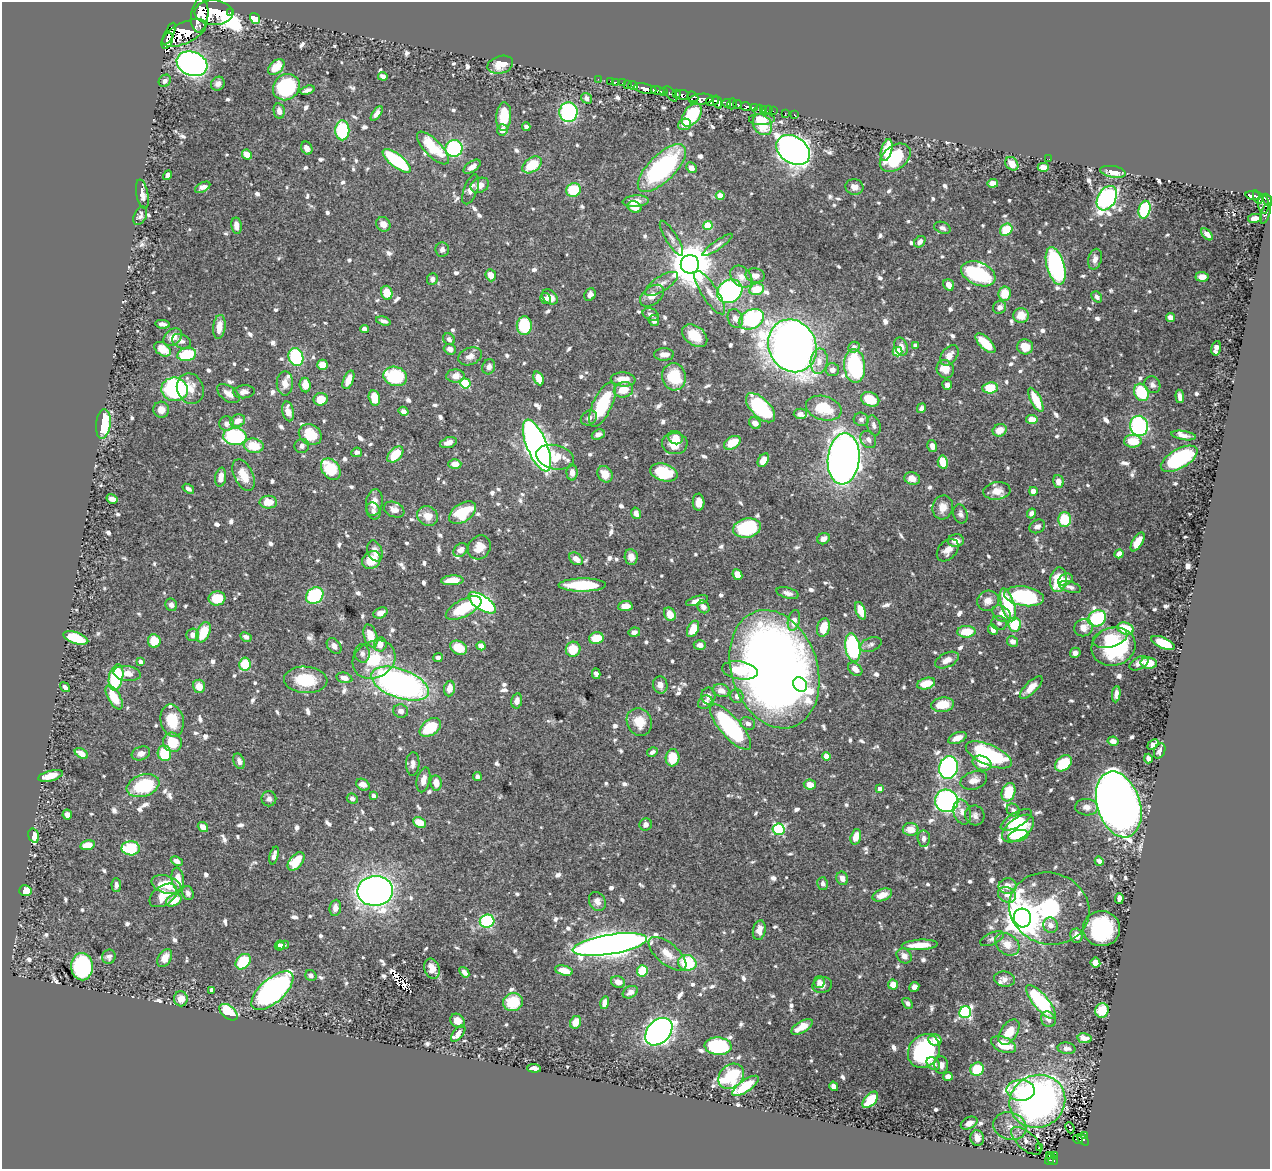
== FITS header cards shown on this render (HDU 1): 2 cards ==
NAXIS1  =                 1268
NAXIS2  =                 1167

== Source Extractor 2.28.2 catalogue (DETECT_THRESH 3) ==
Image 1268 x 1167 px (HDU 1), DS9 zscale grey, 1 PNG px = 1 image px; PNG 1272 x 1171 px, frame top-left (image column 1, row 1167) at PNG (2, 2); each listed source drawn as its Kron ellipse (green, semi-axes under 4 px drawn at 4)
Background 0.833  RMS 0.011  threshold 0.032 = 3 sigma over >= 5 px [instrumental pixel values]
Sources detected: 951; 1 with non-positive FLUX_AUTO (blend fragments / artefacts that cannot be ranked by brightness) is neither listed nor drawn; of the other 950, the 500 brightest by FLUX_AUTO listed and drawn (450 fainter detections omitted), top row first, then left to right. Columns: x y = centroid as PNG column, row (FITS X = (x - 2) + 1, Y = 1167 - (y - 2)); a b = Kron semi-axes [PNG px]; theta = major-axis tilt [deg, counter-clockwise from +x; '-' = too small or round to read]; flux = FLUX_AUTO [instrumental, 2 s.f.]
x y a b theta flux
230 12 3 3 - 95
214 13 19 12 -2 4000
200 15 17 8 83 3900
255 18 6 4 -53 16
184 33 24 10 25 4000
169 34 12 4 64 1500
167 41 8 5 67 1400
192 64 16 12 -20 330
500 65 13 8 16 9
276 67 9 6 42 12
383 76 5 4 - 3.9
598 79 2 2 - 9.7
165 81 6 5 - 2.6
610 81 2 2 - 9.3
616 82 2 2 - 8.4
622 83 2 2 - 8.4
218 84 7 6 - 3.6
627 84 3 2 - 23
633 85 5 3 - 62
286 87 14 12 43 55
645 89 11 5 -12 1000
307 90 7 3 18 2.7
658 91 7 3 -10 920
663 91 4 3 - 250
671 94 9 4 -53 260
676 94 4 3 - 170
682 95 7 5 -10 690
693 97 6 5 - 360
586 98 6 5 - 3.2
701 99 12 5 5 860
712 101 7 4 14 980
717 102 7 3 -69 720
726 103 4 4 - 610
732 104 5 4 - 380
737 104 4 4 - 590
746 107 5 4 - 210
754 107 4 3 - 230
758 110 5 2 - 13
763 110 3 3 - 41
768 110 2 2 - 6.6
279 111 8 5 -79 3.6
773 111 2 2 - 10
568 112 10 9 - 92
377 113 8 4 55 4.6
785 113 2 2 - 7
794 114 2 2 - 5.6
692 115 13 8 55 41
504 116 14 7 86 23
762 119 13 6 0 9.7
684 124 7 5 21 6.6
762 125 11 8 -53 20
526 127 4 4 - 2.6
342 130 10 7 89 65
502 130 5 5 - 5.8
307 148 7 5 -60 3.9
433 148 21 8 -46 34
454 148 8 8 - 72
793 150 18 13 -34 650
887 150 11 5 75 21
247 155 5 4 - 9.1
895 158 17 11 38 49
1049 159 2 2 - 3.1
397 161 17 6 -38 77
1012 164 7 5 -50 9.5
532 165 11 7 36 23
472 167 10 5 36 4.4
1043 167 6 4 0 6.9
662 168 31 13 44 130
691 168 6 5 - 4.9
1113 172 13 5 -11 9.2
168 175 5 4 - 3.1
993 183 5 4 - 7
480 185 10 7 24 7
203 187 8 4 28 3.6
854 187 9 7 -17 5.2
471 189 15 6 69 5.2
574 190 7 6 - 28
142 194 15 6 -79 5.2
1253 195 7 3 -8 160
720 196 4 4 - 11
1258 197 7 3 -70 160
1107 198 13 9 61 210
1267 200 7 4 -65 590
636 201 13 6 4 8.1
1263 204 10 5 -88 210
634 207 7 5 -26 11
1145 210 9 5 76 61
1266 213 10 4 73 110
140 216 10 6 65 2.8
1255 218 7 4 11 4.6
383 224 8 6 -47 5.8
708 225 5 4 - 26
236 226 8 5 -81 6.2
942 228 8 5 -21 2.7
1006 230 7 5 42 21
1207 234 7 4 -46 4.2
671 238 20 5 -59 3.9
920 242 6 5 - 3.7
717 245 18 4 35 3
442 250 7 7 - 3.3
1095 259 10 6 76 4.1
690 264 9 9 - 2800
1056 266 19 9 -75 120
978 274 18 11 -23 65
491 275 6 5 - 7.6
755 275 9 7 -9 3.8
741 277 12 9 -43 5.8
1202 277 6 5 - 5.4
432 279 6 5 - 2.6
661 284 19 7 33 6.1
949 285 6 5 - 5.6
757 289 7 6 - 17
730 291 13 11 31 140
387 293 7 5 -76 13
710 293 25 8 -57 8.9
1005 294 7 6 - 16
590 295 7 5 59 3
652 296 13 8 39 7.7
550 297 9 6 -40 7.6
1097 297 6 4 -50 3.1
545 299 5 5 - 2.7
1000 307 7 6 - 4.1
651 314 8 6 -24 3
1021 315 8 7 - 11
735 318 9 7 -70 4.4
1170 318 5 4 - 4.6
751 319 13 9 26 86
654 320 5 5 - 3.4
383 321 7 4 -16 2.9
162 324 7 4 -10 3.1
524 326 9 7 89 39
219 327 12 6 83 9.6
364 329 4 4 - 3.3
695 336 14 9 -38 14
173 337 10 7 40 7.3
449 339 6 5 - 2.9
181 341 10 6 -25 2.8
985 343 13 5 -44 20
792 346 27 23 -63 950
901 346 9 6 -68 4.3
915 346 4 4 - 3.5
854 347 6 5 - 3.5
1025 347 8 7 - 13
1216 348 7 4 76 4.8
162 349 9 6 -35 9.3
450 349 6 5 - 4
897 352 5 5 - 30
664 354 10 6 1 6.2
187 355 9 6 11 39
949 355 11 7 51 6
470 356 12 8 22 5.3
296 357 9 7 -72 71
819 361 13 8 82 8.1
323 365 5 5 - 9.3
855 366 16 10 -86 85
489 367 7 6 - 4
945 369 9 8 - 10
832 370 7 6 - 3.8
395 376 12 9 -17 55
455 376 9 6 2 6.7
674 377 13 12 - 33
539 378 7 4 -66 10
623 379 12 7 -5 11
348 380 10 5 68 9.7
285 383 12 8 -90 6.7
465 383 5 5 - 46
305 385 7 5 -83 7.7
947 385 5 5 - 3.6
1152 385 9 7 -54 3.3
990 388 7 5 8 24
175 389 13 12 - 110
190 389 16 13 -66 11
623 390 10 7 15 12
244 392 11 6 6 3.8
1141 392 9 7 -62 38
228 394 13 7 -35 5.3
1180 396 7 4 -83 3.9
374 398 8 5 -77 13
321 399 7 6 - 12
870 399 9 7 -22 19
1036 400 13 5 -64 21
602 405 24 9 65 46
760 408 18 9 -45 81
824 408 18 12 -16 25
921 408 5 4 - 3
161 410 8 8 - 4.9
288 411 10 5 -77 8.8
403 411 5 4 - 3.8
800 414 6 5 - 3.4
589 418 8 7 - 3.3
861 419 7 6 - 2.7
1032 420 6 4 -7 14
238 421 8 6 23 7.2
755 423 6 5 - 4.6
103 424 15 7 84 42
226 424 7 7 - 4.1
874 425 10 6 -74 3
1139 426 10 9 - 110
1000 430 7 6 - 9
310 434 12 10 -32 24
598 434 7 5 23 3.8
1184 435 12 4 -9 4.5
235 436 12 8 -4 90
676 438 7 6 - 8.6
868 440 9 7 -56 3.4
1133 441 9 6 -1 17
448 443 9 5 18 4.2
732 443 9 6 31 15
675 444 13 10 -2 12
537 445 27 10 -67 580
254 446 10 7 -9 21
302 446 7 7 - 3.1
932 446 6 4 -77 4.3
357 452 5 4 - 2.8
395 454 9 6 44 21
555 457 19 12 -13 21
844 459 25 16 84 670
1179 459 20 9 30 74
763 460 7 5 58 8
943 462 7 5 -79 16
455 464 6 5 - 7.4
331 469 12 8 -54 31
572 472 8 5 -88 3.5
664 472 14 8 -15 34
605 474 9 7 -55 9.3
243 475 17 9 -64 13
221 477 9 5 81 7.5
912 479 8 6 -17 7.4
1058 482 6 5 - 5.5
188 489 6 4 -35 2.8
997 491 13 8 7 7.4
1033 491 4 4 - 7.5
112 499 6 4 -31 5.3
268 502 9 6 -1 13
374 502 13 8 80 9.2
699 502 8 6 -87 6.7
943 507 12 10 76 7.7
394 510 10 7 -23 5.6
373 511 9 7 -70 2.9
463 513 15 9 34 36
636 513 6 4 -73 4.3
1031 513 5 4 - 3.4
960 514 9 7 -75 3
428 516 11 9 -32 9.8
1064 520 7 6 - 29
1037 526 8 6 29 3.6
747 528 14 9 12 58
823 539 6 5 - 4.1
956 541 8 6 5 5.1
1138 542 10 5 59 13
479 547 12 11 - 9.1
460 550 8 6 41 4.6
948 550 13 9 47 6.2
375 551 11 7 -70 5.1
1119 554 4 4 - 7
631 557 8 6 -84 5.3
576 559 7 5 -39 7.2
371 560 10 8 37 16
737 575 6 5 - 11
452 580 11 5 4 12
1058 580 12 8 81 30
1065 580 7 5 30 3.5
582 585 24 6 1 39
1070 587 11 5 -17 3.2
788 593 11 5 -16 3.3
315 596 9 7 39 67
1024 596 20 9 -8 76
217 598 8 7 - 23
697 601 11 4 17 4.6
988 601 11 10 - 7
482 603 16 7 -33 160
171 605 6 5 - 3.5
1008 605 17 6 -72 47
625 606 7 5 5 7.3
703 607 7 5 -53 3.9
464 608 19 8 27 35
861 611 9 5 -69 13
380 613 7 5 24 4
670 614 7 5 -62 11
1002 614 10 7 -37 6.2
1097 618 9 8 - 86
794 620 10 6 76 6.9
999 623 8 7 - 2.7
1015 625 7 6 - 27
823 627 9 6 73 15
1083 628 9 8 - 6.5
693 629 9 5 64 13
1125 629 8 6 -19 23
993 630 5 4 - 4.2
203 632 11 6 67 23
634 632 6 4 10 3.5
966 632 9 6 2 19
193 635 6 6 - 4.1
370 636 12 6 -72 14
246 637 6 4 -27 3.2
76 638 13 6 -18 33
596 638 7 6 - 16
1110 638 17 9 15 14
154 641 7 6 - 14
1013 642 6 5 - 4.9
1163 643 12 5 -24 28
380 644 7 6 - 7.4
700 645 6 4 -1 4.3
871 645 11 7 22 3.1
334 646 9 6 -51 3.7
481 646 4 4 - 9.4
1113 647 22 19 19 70
459 648 9 6 -28 16
853 648 14 7 -80 110
573 649 7 7 - 17
1075 653 5 5 - 3.6
362 654 9 7 -80 3.2
438 658 4 4 - 2.8
374 659 22 18 27 32
947 660 12 7 25 6.6
141 662 4 4 - 4.4
1139 663 10 6 29 4.5
1149 663 8 5 -9 13
245 664 6 6 - 25
774 669 60 43 -72 940
855 669 8 5 -40 5.4
740 670 18 9 -9 22
127 673 13 7 -6 7.4
596 674 5 4 - 2.6
116 677 13 7 77 61
344 678 8 5 -13 5.6
306 680 22 13 -4 30
400 684 30 14 -20 260
800 684 7 6 - 19
926 684 9 5 18 13
660 685 8 7 - 5.3
199 686 6 6 - 8.7
65 687 5 4 - 2.9
1031 687 15 5 45 9.3
449 688 8 5 82 6.9
721 691 8 6 -17 5.7
1116 694 8 4 84 3.4
708 696 8 7 - 4.3
737 696 7 6 - 3.8
114 697 13 6 -60 19
517 701 7 5 78 4.7
705 702 8 6 36 4.2
943 705 11 7 8 15
401 711 7 6 - 3.8
172 721 16 11 -78 21
639 722 14 12 -65 14
748 723 7 6 - 3.7
430 727 12 7 36 33
731 727 29 10 -48 110
957 738 10 5 22 7.7
1113 741 5 4 - 5.8
172 742 10 9 - 20
1153 745 6 4 39 3.2
1160 751 8 5 67 3.7
652 752 6 4 30 2.8
81 753 7 4 -32 7.1
141 753 9 6 20 4.3
164 753 8 6 -76 25
989 755 24 10 -24 94
826 756 4 4 - 12
673 758 9 7 85 21
1148 758 5 4 - 3.4
239 761 8 5 -68 3.4
982 763 10 7 -24 10
1063 763 9 7 42 30
413 764 12 6 86 3.5
948 768 11 9 76 200
50 776 13 5 15 9.8
477 776 4 4 - 2.8
423 780 12 6 77 5.5
974 780 13 9 18 6.1
436 783 7 5 -81 7.5
363 785 7 5 -31 6.3
810 785 6 5 - 8.8
143 786 17 10 19 45
880 789 4 4 - 4.4
1008 792 9 6 71 22
374 796 4 4 - 4.5
269 799 7 7 - 3.2
352 799 6 5 - 3
947 801 12 11 - 210
1119 804 34 21 -72 1100
1087 807 11 8 -4 5.1
1013 810 7 6 - 2.7
962 812 13 8 -74 5.1
67 815 5 5 - 3.6
975 815 10 9 - 3.4
1016 820 17 7 30 14
419 823 6 5 - 13
646 824 6 6 - 4.1
203 827 5 4 - 6.4
779 829 6 6 - 74
911 829 8 6 2 9.8
1018 829 18 10 37 47
34 836 7 5 -73 7.5
1018 836 10 5 13 11
856 837 8 5 72 10
924 838 8 6 -85 3.6
87 845 7 5 11 13
131 848 9 7 -1 45
274 855 9 4 74 3.3
177 861 6 4 -24 4.5
296 861 11 6 50 22
1099 861 5 4 - 3.2
842 878 7 5 -69 4.6
178 879 11 6 -81 9.3
823 884 6 5 - 2.7
116 885 7 4 -88 2.8
166 885 15 8 -17 22
1008 886 9 7 3 8.2
25 891 6 5 - 13
375 891 18 15 1 570
188 893 7 5 -69 2.9
163 895 15 9 35 15
882 895 10 6 21 10
1007 895 9 7 -27 4.2
1119 898 5 4 - 2.8
174 900 8 5 28 14
597 901 10 8 -62 5.1
335 908 8 6 83 4.2
1049 908 41 35 -17 71
1022 918 9 9 - 2000
487 921 7 6 - 68
1050 925 8 7 - 4.9
1102 929 18 17 - 80
759 930 10 6 79 6.3
1076 936 7 6 - 5.1
992 939 12 6 24 2.8
610 944 37 9 9 1000
1007 944 13 10 -37 9.3
279 945 5 4 - 2.9
283 945 6 4 12 3.3
920 945 18 5 3 15
667 954 23 10 -40 12
904 956 8 6 -44 5.3
109 957 7 6 - 2.9
165 958 10 6 59 8.1
243 962 8 6 46 33
687 963 9 8 - 37
1095 963 5 5 - 9
82 967 14 11 -88 110
432 969 10 7 -70 8.4
564 970 9 5 -14 8.9
642 971 6 5 - 25
464 972 6 4 -51 3.6
311 975 6 5 - 2.9
1004 979 10 7 -11 4.1
618 982 7 6 - 5.6
819 982 6 5 - 2.7
822 985 10 8 14 5.5
893 985 5 5 - 8.5
914 987 5 5 - 3.7
212 990 4 4 - 4.6
272 991 26 12 42 270
630 992 8 5 28 4.1
181 999 7 7 - 7.4
513 1002 10 9 - 28
1041 1002 21 7 -50 86
605 1003 6 4 76 5
908 1003 6 4 -49 2.6
1102 1010 7 7 - 18
228 1012 10 6 -39 32
965 1012 6 6 - 110
1048 1019 8 7 - 3.6
458 1021 8 6 -44 6.9
576 1022 6 5 - 9.7
802 1027 12 5 30 13
659 1032 16 11 46 390
1009 1032 14 8 56 11
458 1034 10 5 52 4.6
1084 1038 7 5 -13 6.5
935 1040 7 6 - 6.6
1004 1045 13 7 -22 18
718 1046 13 9 -5 74
1066 1048 9 5 -10 3.5
924 1051 18 15 54 86
933 1064 7 5 -40 4.4
941 1065 9 7 -86 3.5
534 1068 7 4 -4 4.8
977 1069 7 6 - 25
731 1076 14 11 43 71
948 1076 5 4 - 6
745 1086 16 6 35 25
834 1086 5 4 - 6
1021 1090 14 10 -2 13
870 1100 10 5 48 23
1037 1101 28 26 27 360
969 1123 9 5 27 5.7
1010 1126 17 13 -17 11
1070 1128 6 3 -66 4.6
1085 1135 3 2 - 12
977 1138 8 6 -79 6.9
1078 1140 5 3 - 12
1083 1140 7 3 -46 48
1026 1141 18 8 -42 6.6
1039 1147 3 3 - 5.5
1049 1155 4 3 - 6.8
1055 1155 3 2 - 7.5
1050 1159 6 2 60 8.3
1053 1160 4 4 - 47
At the frame edge (FLAGS 8, measured only in part): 1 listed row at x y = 1267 200
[450 fainter detections neither listed nor drawn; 1 non-positive-flux detection neither listed nor drawn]